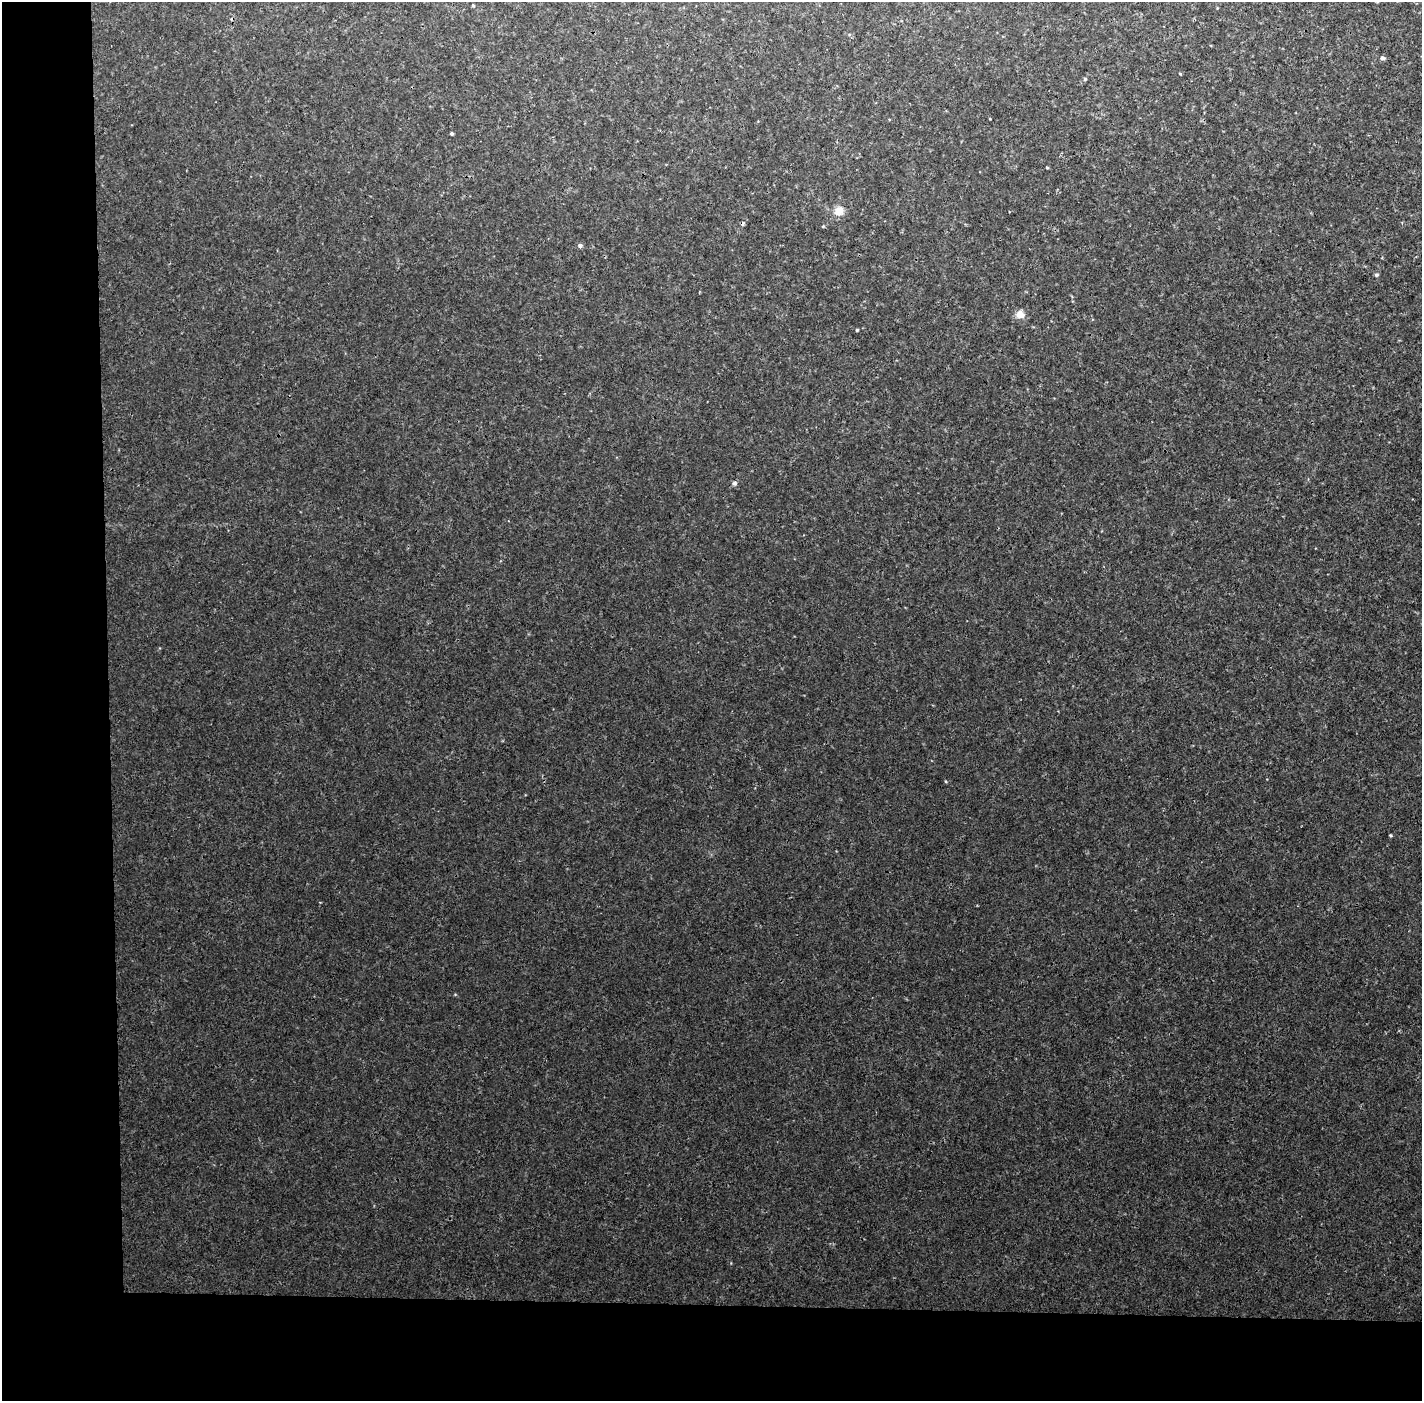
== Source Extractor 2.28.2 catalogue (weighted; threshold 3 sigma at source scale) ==
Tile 7 of 3 x 3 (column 1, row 3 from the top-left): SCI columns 1-1420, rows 25-1423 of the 4260 x 4242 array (HDU 1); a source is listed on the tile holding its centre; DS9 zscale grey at full resolution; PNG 1424 x 1403 px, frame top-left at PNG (2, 2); no overlay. Shown black and unused: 14% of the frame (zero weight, under 3 of 4 exposures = <1% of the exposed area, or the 3 px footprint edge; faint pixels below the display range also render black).
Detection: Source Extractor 2.28.2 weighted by HDU 2 'WHT'; one run over the whole footprint, this tile lists its part. Background 0.00128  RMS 0.0023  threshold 0.0101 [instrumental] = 3 sigma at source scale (4.5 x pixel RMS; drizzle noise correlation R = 1.50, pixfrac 1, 0.05/0.05 arcsec/px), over >= 5 px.
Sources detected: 15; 1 cosmic-ray / hot-pixel residue — not listed; the other 14 listed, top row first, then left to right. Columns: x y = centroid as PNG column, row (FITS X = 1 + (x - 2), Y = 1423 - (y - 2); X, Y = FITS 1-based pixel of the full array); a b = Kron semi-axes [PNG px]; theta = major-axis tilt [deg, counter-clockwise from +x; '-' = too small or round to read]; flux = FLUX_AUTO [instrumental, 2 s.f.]
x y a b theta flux
473 5 3 3 - 0.25
1382 58 5 4 - 0.68
1085 79 4 4 - 0.25
990 119 3 2 - 0.17
452 133 3 3 - 0.32
1047 168 3 3 - 0.25
839 211 13 11 60 2.1
823 226 5 3 - 0.22
580 245 5 4 - 0.64
1376 275 5 5 - 0.4
1020 314 11 10 - 1.6
857 330 3 3 - 0.25
734 483 6 6 - 0.45
1390 835 3 3 - 0.29